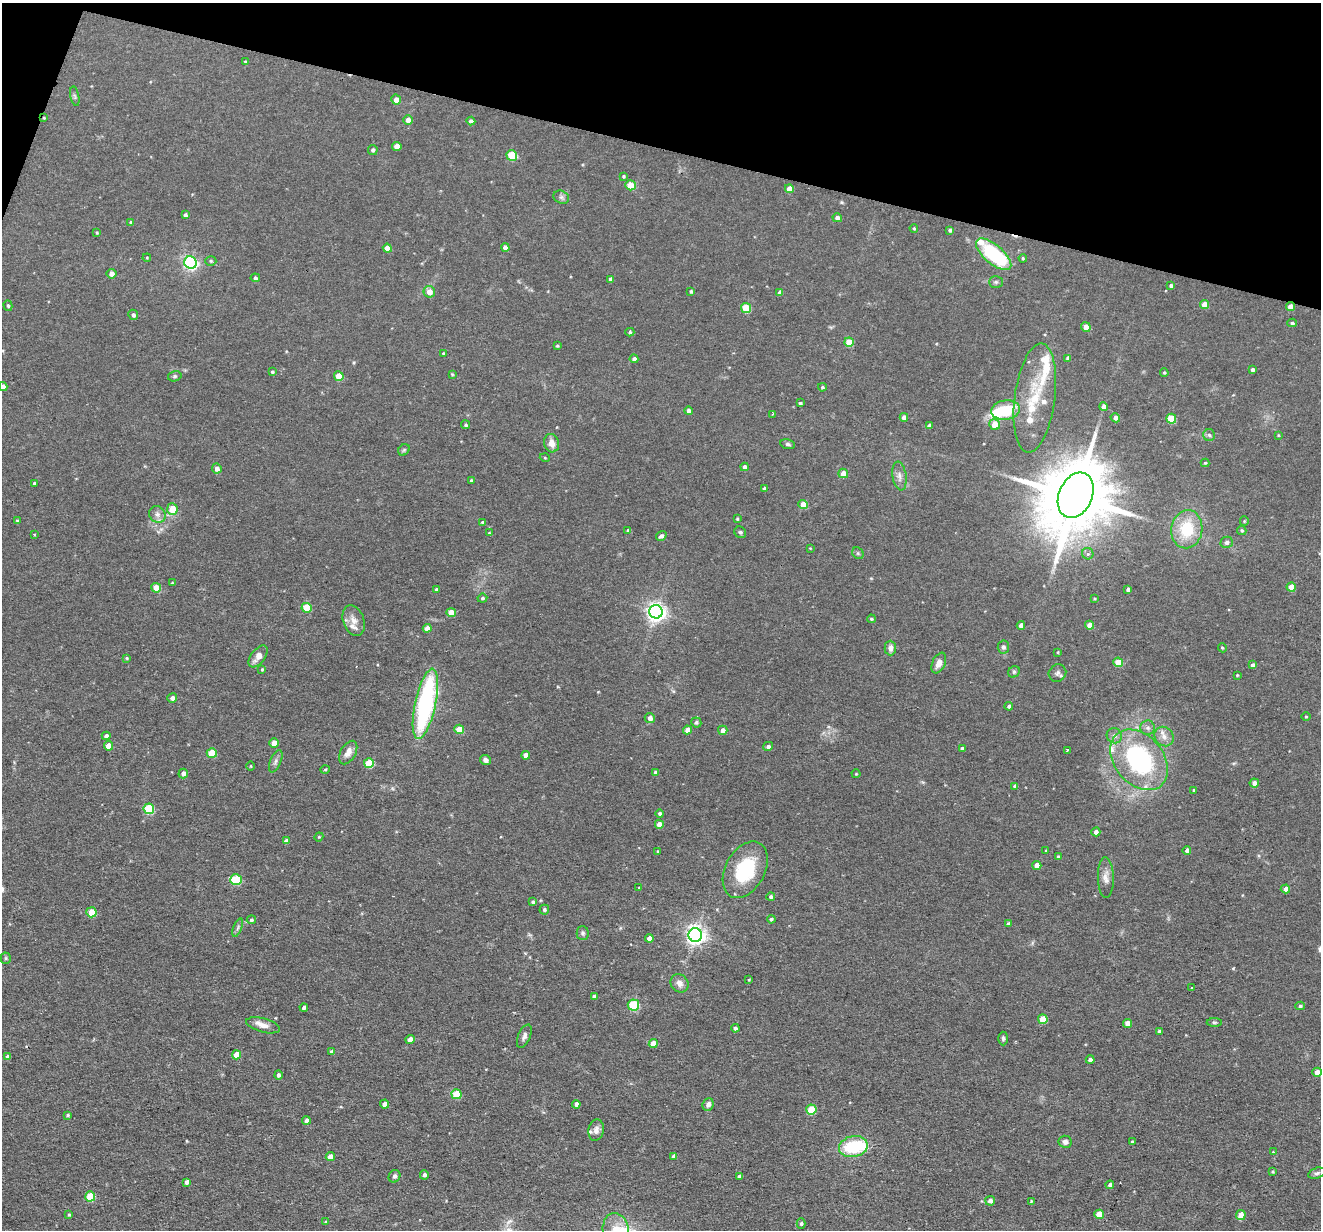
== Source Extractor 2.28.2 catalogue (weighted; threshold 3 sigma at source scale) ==
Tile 2 of 4 x 4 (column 2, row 1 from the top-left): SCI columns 1321-2639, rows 3812-5039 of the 5278 x 5295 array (HDU 1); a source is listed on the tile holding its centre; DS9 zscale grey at full resolution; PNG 1323 x 1232 px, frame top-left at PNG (2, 3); each listed source drawn as its Kron ellipse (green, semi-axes under 4 px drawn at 4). Shown black and unused: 13% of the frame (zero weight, under 2 of 3 exposures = <1% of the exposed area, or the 3 px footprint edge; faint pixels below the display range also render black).
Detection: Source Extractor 2.28.2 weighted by HDU 2 'WHT'; one run over the whole footprint, this tile lists its part. Background 0.0571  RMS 0.0069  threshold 0.031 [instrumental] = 3 sigma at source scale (4.5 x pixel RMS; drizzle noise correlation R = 1.50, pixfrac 1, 0.05/0.05 arcsec/px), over >= 5 px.
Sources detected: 256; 2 inside a brighter object's white glare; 2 cosmic-ray / hot-pixel residue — neither listed nor drawn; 10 inside a brighter listed object's ellipse — not listed separately; the other 242 listed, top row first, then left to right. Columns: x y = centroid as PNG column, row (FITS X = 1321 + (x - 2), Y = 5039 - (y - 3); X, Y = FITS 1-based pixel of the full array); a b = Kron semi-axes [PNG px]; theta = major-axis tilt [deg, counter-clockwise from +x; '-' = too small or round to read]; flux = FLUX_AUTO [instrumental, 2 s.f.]
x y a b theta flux
245 61 4 3 - 0.56
75 96 10 3 -79 0.96
396 100 5 5 - 4.6
44 118 4 3 - 0.7
408 120 5 4 - 3.8
471 121 4 4 - 1.8
397 146 5 4 - 6.2
373 150 5 5 - 1.6
512 155 5 5 - 31
623 176 4 3 - 0.73
630 185 5 5 - 13
789 189 4 4 - 6.7
561 197 8 6 -26 1.9
185 215 4 4 - 1.6
837 218 5 4 - 3.1
131 223 4 4 - 1.2
914 228 4 3 - 0.72
950 230 4 3 - 1.6
97 233 4 3 - 0.62
505 247 4 4 - 3.6
387 248 4 4 - 6
994 254 21 9 -40 57
147 258 4 4 - 0.64
1023 258 4 3 - 0.72
211 261 5 4 - 0.9
190 263 6 6 - 150
111 274 5 5 - 3.8
255 278 4 4 - 1.3
611 279 4 4 - 2.3
996 282 7 5 0 1.4
1171 285 4 4 - 1.4
691 291 4 3 - 1
429 292 6 5 - 5.8
780 292 4 4 - 2.9
1205 304 5 4 - 6.5
8 306 5 4 - 1
1290 307 4 4 - 4.3
746 308 5 5 - 21
133 315 5 5 - 1.8
1292 323 5 4 - 1.2
1086 327 5 4 - 6.4
630 332 4 4 - 1.2
849 342 5 4 - 13
557 346 4 3 - 0.7
443 353 3 3 - 0.66
1068 358 4 4 - 2
634 359 4 4 - 2.1
1252 370 4 3 - 1.5
272 372 4 4 - 1
1164 372 4 3 - 0.75
452 374 3 3 - 0.63
175 376 7 5 14 1.2
339 376 5 4 - 13
3 387 4 4 - 3
822 387 4 4 - 0.97
1035 398 55 20 82 32
800 403 3 3 - 0.98
1104 407 4 4 - 3.8
1005 410 14 9 8 27
688 411 4 4 - 2.6
773 414 4 2 - 0.59
904 417 4 4 - 3.3
1115 418 5 4 - 2.8
1171 419 5 5 - 20
466 425 5 4 - 1
995 425 5 5 - 9.5
929 426 4 4 - 2.4
1209 435 6 5 - 1.4
1278 435 4 3 - 0.56
551 443 9 7 -74 5.1
788 444 7 5 -12 1.5
404 450 6 5 - 1
545 458 5 3 - 0.58
1205 463 4 4 - 0.79
744 467 4 4 - 2.6
217 469 5 4 - 3
843 473 5 5 - 6
899 476 14 7 -81 3.7
471 481 3 3 - 1.1
34 483 4 3 - 0.71
764 488 4 4 - 1.2
1076 495 24 16 66 7400
803 505 4 4 - 9.4
172 509 6 5 - 14
157 514 9 8 - 3.1
737 519 4 3 - 0.68
17 521 4 3 - 0.67
1244 521 5 4 - 0.67
483 522 4 3 - 1.1
1187 529 19 15 82 28
628 530 4 4 - 1.5
1242 530 5 4 - 1.2
740 532 6 5 - 1.4
489 533 4 3 - 0.67
34 534 3 2 - 0.51
661 536 5 4 - 2.1
1227 542 6 6 - 2.1
810 548 3 3 - 0.46
858 553 6 5 - 1.1
1088 554 6 5 - 1.9
172 583 4 4 - 0.65
1291 587 4 4 - 9.4
156 588 5 4 - 10
436 589 4 3 - 0.74
1128 589 4 3 - 1.6
482 598 5 4 - 1.3
1094 599 4 3 - 0.6
307 608 5 5 - 17
451 612 4 4 - 8.6
656 612 7 6 - 320
871 619 4 3 - 0.89
354 621 16 10 -69 5.3
1021 625 4 4 - 3.3
1090 625 4 4 - 7.1
427 628 4 4 - 4.2
1003 647 6 5 - 1.8
890 648 7 5 -89 3
1222 648 5 4 - 0.87
1058 652 4 2 - 0.52
258 656 13 7 52 5.9
127 658 4 3 - 0.76
1118 662 5 4 - 14
939 663 11 6 65 4.2
1253 665 4 4 - 1.9
262 669 4 3 - 0.77
1014 672 6 5 - 1.2
1057 673 9 8 - 2.3
1237 675 3 3 - 0.64
172 698 5 4 - 2.4
425 704 36 10 78 110
1009 706 4 4 - 1.4
1306 716 5 3 - 0.66
650 718 5 5 - 3.5
696 722 5 5 - 1.2
1147 728 7 7 - 2.5
459 729 5 4 - 15
687 730 4 4 - 3.8
723 730 5 4 - 3.6
106 736 4 4 - 2.3
1114 736 8 7 - 3
1164 737 10 9 - 4.5
274 743 5 4 - 6.1
108 746 4 4 - 7.5
768 746 5 4 - 1.9
962 748 4 3 - 1.4
1067 750 4 3 - 2.8
348 752 13 7 60 5
212 753 5 4 - 16
526 755 4 4 - 4.1
485 760 6 5 - 2.9
1139 760 34 24 -49 98
276 761 12 5 67 2.2
369 763 5 5 - 23
251 766 4 3 - 0.55
325 769 5 3 - 0.68
656 772 4 3 - 2.1
183 773 5 4 - 2.9
856 774 4 4 - 0.66
1254 783 4 4 - 3.5
1015 786 4 4 - 1.8
1194 790 3 3 - 0.81
149 809 5 5 - 37
660 813 4 4 - 1.3
659 824 4 4 - 6.2
1096 832 4 4 - 2.7
319 837 4 4 - 0.64
286 841 4 4 - 2.8
658 851 4 2 - 0.5
1046 851 3 2 - 0.62
1187 851 4 4 - 2.3
1058 857 4 3 - 1.4
1037 865 4 4 - 5
745 870 30 19 62 41
1106 878 20 8 -88 5.1
236 880 6 5 - 37
639 888 3 3 - 0.61
1285 889 5 4 - 3
771 897 4 4 - 1.4
533 902 4 3 - 1.4
544 910 5 5 - 1.4
91 912 5 5 - 16
771 919 4 4 - 1.1
251 920 4 4 - 1.4
1008 924 4 4 - 2.1
238 928 10 3 69 1.4
583 933 7 6 - 1.5
695 935 7 7 - 330
649 938 4 4 - 5.7
6 958 5 5 - 0.91
749 980 3 3 - 0.55
680 983 10 8 -49 3.9
1191 988 4 2 - 0.65
594 997 4 4 - 2.6
633 1005 6 5 - 35
1300 1006 5 4 - 1.2
304 1008 4 3 - 1.6
1043 1019 5 5 - 14
1214 1022 7 3 0 0.98
1127 1023 4 4 - 5.7
263 1025 17 7 -15 5.5
735 1028 4 4 - 1.7
1159 1031 4 3 - 1.3
524 1036 12 6 67 2.5
1003 1038 7 4 -89 1.4
410 1039 4 4 - 5.5
653 1044 4 4 - 8.7
332 1052 4 3 - 1.9
236 1055 4 4 - 10
8 1057 4 4 - 2.5
1090 1059 4 4 - 2.7
1317 1072 4 4 - 5.8
278 1075 4 4 - 2
456 1094 5 5 - 18
385 1104 4 4 - 4.4
576 1104 4 4 - 2.5
708 1105 6 5 - 2.8
811 1110 5 5 - 22
67 1115 3 3 - 0.86
306 1120 4 4 - 2.7
596 1130 11 7 79 3.6
1065 1142 6 6 - 2.7
1132 1142 4 3 - 0.86
853 1147 14 10 12 35
1273 1152 4 3 - 0.62
674 1156 4 4 - 2.7
330 1157 4 4 - 5.5
1273 1172 4 3 - 0.78
1317 1173 9 5 16 1.7
424 1175 4 4 - 1.7
394 1176 6 5 - 1.7
739 1176 4 3 - 2.3
187 1182 4 4 - 2.4
1110 1185 4 3 - 1.9
90 1196 5 5 - 23
990 1201 5 4 - 3.1
1031 1201 4 3 - 0.59
69 1214 3 3 - 0.81
1099 1214 5 4 - 9.7
1241 1215 5 5 - 7.3
326 1222 4 4 - 0.78
801 1224 5 4 - 1.3
616 1230 17 13 -81 11
Overlapping masked pixels (flux is a lower limit): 2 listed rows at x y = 44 118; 1290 307
Isophote crosses this tile's border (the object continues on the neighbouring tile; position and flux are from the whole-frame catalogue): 2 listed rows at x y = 3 387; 616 1230